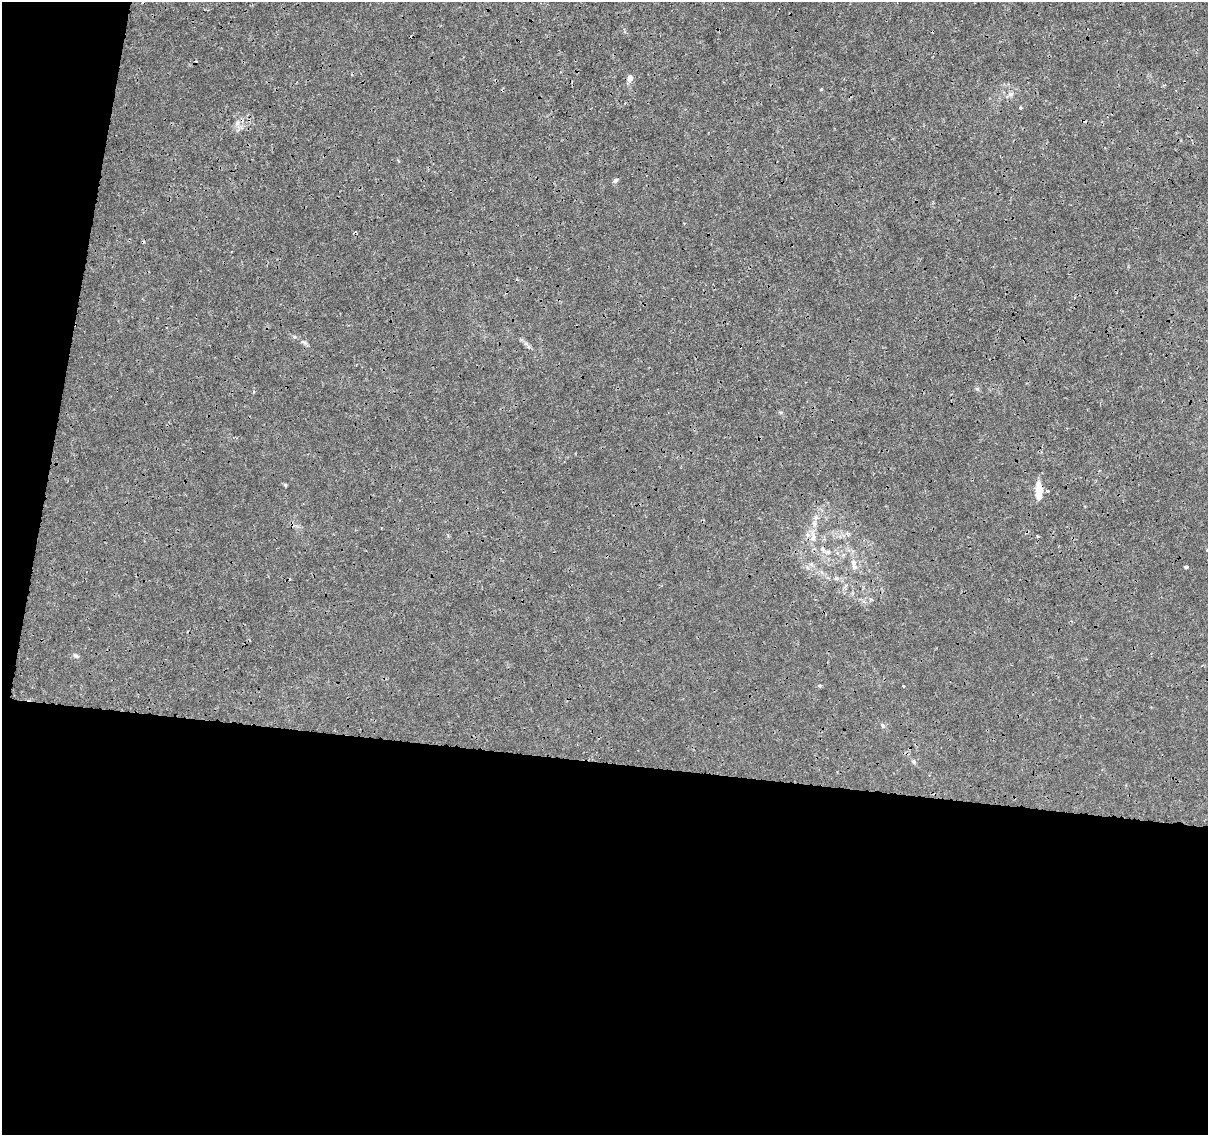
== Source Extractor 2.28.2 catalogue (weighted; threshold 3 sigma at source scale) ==
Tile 13 of 4 x 4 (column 1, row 4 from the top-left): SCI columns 10-1215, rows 285-1417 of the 4831 x 5041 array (HDU 1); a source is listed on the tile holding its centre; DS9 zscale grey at full resolution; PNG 1210 x 1137 px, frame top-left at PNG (2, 2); no overlay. Shown black and unused: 37% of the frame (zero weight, under 3 of 4 exposures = <1% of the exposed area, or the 3 px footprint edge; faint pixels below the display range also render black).
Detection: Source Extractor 2.28.2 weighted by HDU 2 'WHT'; one run over the whole footprint, this tile lists its part. Background 1.45e-04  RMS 7.4e-04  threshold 0.00333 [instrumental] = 3 sigma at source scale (4.5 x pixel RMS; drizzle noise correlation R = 1.50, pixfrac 1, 0.0396/0.0396 arcsec/px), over >= 5 px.
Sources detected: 24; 2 cosmic-ray / hot-pixel residue — not listed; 1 inside a brighter listed object's ellipse — not listed separately; the other 21 listed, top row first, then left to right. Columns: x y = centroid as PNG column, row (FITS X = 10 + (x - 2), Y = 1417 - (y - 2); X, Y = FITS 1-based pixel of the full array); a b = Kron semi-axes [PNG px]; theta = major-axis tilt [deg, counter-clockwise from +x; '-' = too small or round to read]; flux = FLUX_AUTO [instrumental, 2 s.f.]
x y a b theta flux
630 78 9 7 79 0.35
1011 94 8 6 1 0.22
1021 108 5 3 - 0.076
237 123 7 5 46 0.22
615 180 6 5 - 0.19
304 342 9 4 -13 0.15
1039 491 23 8 89 1.1
814 523 7 5 -47 0.18
807 534 6 5 - 0.21
1037 536 3 3 - 0.14
813 537 14 6 -87 0.49
823 550 8 5 -50 0.22
1207 550 4 3 - 0.067
854 562 11 8 -73 0.43
1186 567 3 3 - 0.17
837 578 8 6 0 0.2
76 656 9 5 -25 0.17
820 685 4 4 - 0.13
903 686 3 2 - 0.076
883 726 6 5 - 0.15
914 762 6 4 -71 0.11
Overlapping masked pixels (flux is a lower limit): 1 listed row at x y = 1039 491
Isophote crosses this tile's border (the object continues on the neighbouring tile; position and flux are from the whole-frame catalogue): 1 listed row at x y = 1207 550
Unlisted compact peaks at least as high as the median listed source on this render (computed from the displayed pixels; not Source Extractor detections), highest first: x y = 285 485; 977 389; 821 89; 294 337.